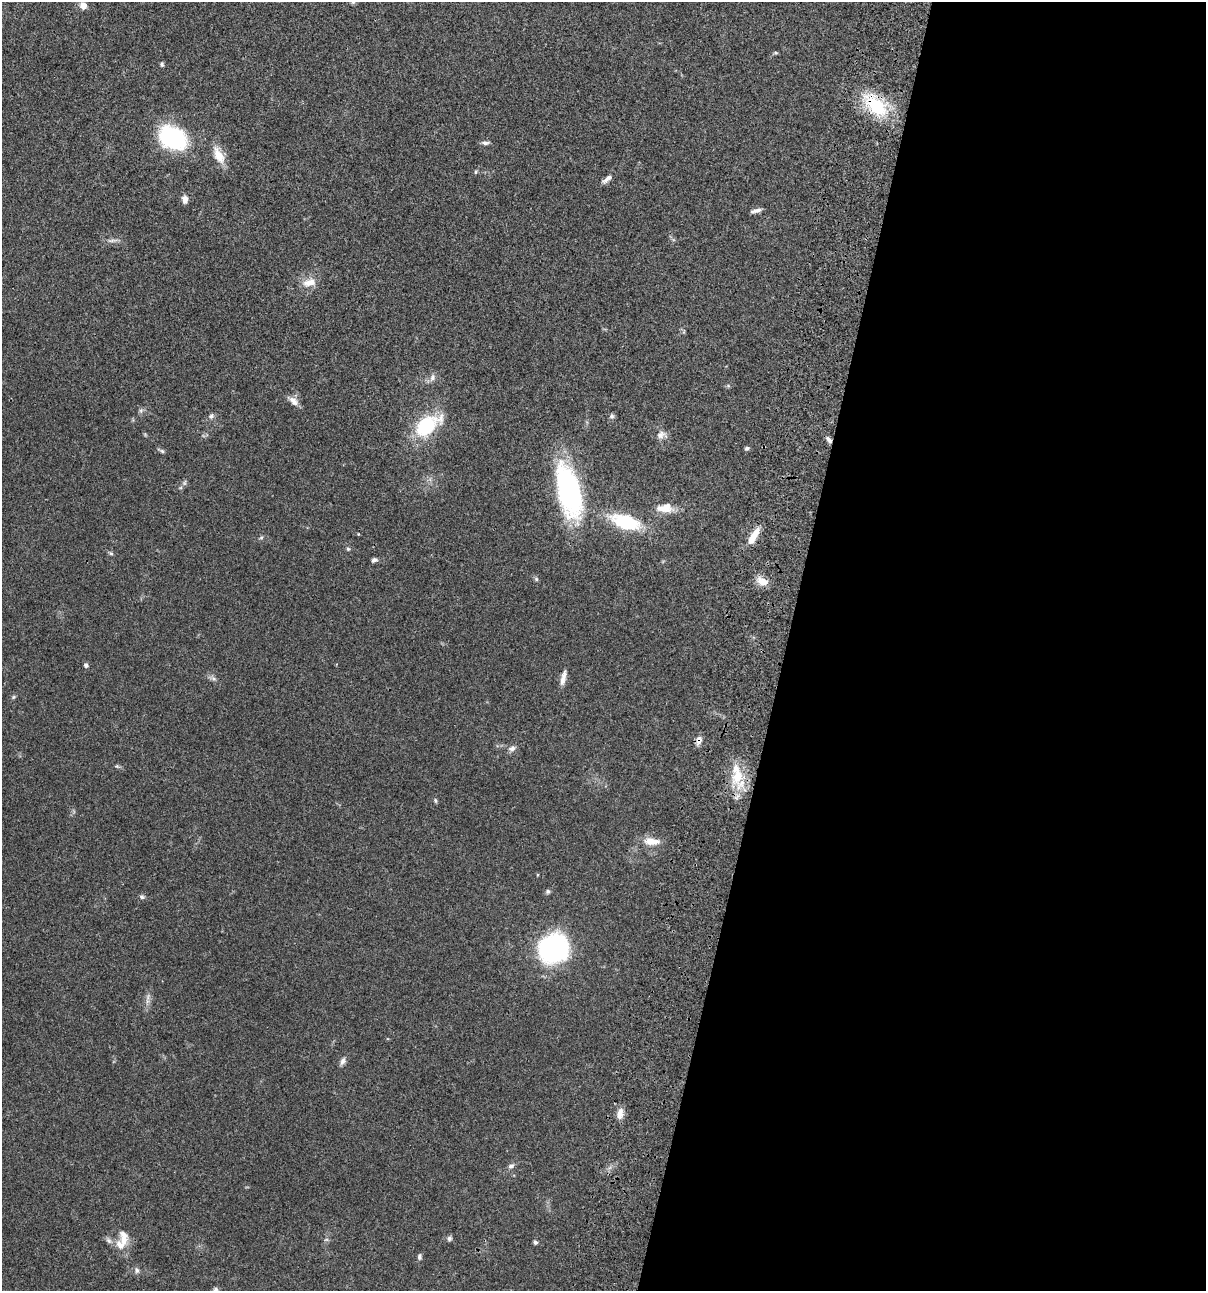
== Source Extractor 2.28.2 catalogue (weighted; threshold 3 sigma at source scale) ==
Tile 12 of 4 x 4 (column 4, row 3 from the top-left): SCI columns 3845-5048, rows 1409-2697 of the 5407 x 5392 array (HDU 1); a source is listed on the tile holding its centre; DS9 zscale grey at full resolution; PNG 1208 x 1293 px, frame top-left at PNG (2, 2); no overlay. Shown black and unused: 35% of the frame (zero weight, under 3 of 4 exposures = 9% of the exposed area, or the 3 px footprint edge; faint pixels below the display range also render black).
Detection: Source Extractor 2.28.2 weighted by HDU 2 'WHT'; one run over the whole footprint, this tile lists its part. Background 0.0474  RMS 0.0055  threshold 0.0247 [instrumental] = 3 sigma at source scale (4.5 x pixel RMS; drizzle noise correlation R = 1.50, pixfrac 1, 0.05/0.05 arcsec/px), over >= 5 px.
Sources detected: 62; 3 inside a brighter listed object's ellipse — not listed separately; the other 59 listed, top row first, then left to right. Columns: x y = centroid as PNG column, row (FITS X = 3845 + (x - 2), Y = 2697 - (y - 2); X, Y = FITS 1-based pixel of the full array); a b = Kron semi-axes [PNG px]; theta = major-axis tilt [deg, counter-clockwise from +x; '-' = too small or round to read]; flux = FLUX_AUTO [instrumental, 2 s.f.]
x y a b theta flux
353 2 7 5 44 0.83
83 5 7 6 - 4.8
775 53 6 4 18 0.61
162 64 6 5 - 0.87
875 105 33 17 -44 29
173 138 34 23 -31 45
485 143 11 5 0 1.6
219 155 24 11 -64 8
476 172 6 4 64 0.69
607 179 16 6 37 2.5
185 199 9 7 89 2.9
756 211 13 4 12 2
112 240 18 4 5 1.9
309 282 19 10 12 5.9
432 377 10 6 68 1.9
728 386 5 5 - 0.75
293 401 15 8 -40 3.4
141 411 6 5 - 1.1
211 416 8 6 39 1.5
612 416 7 6 - 1.2
426 426 16 9 36 50
661 435 12 10 44 3
829 440 10 5 -48 1.8
747 448 6 5 - 0.97
162 451 7 4 -44 0.91
184 483 6 6 - 1
569 491 57 23 -76 86
665 508 21 11 3 8
625 522 26 13 -18 35
753 536 20 7 60 7.9
261 538 6 4 19 0.71
348 549 5 5 - 0.76
111 553 6 4 -30 0.8
374 560 6 5 - 1.4
536 579 6 5 - 0.87
762 581 16 9 -22 5
86 665 4 4 - 1.5
213 679 9 4 -19 1.2
562 680 16 7 85 3.4
699 740 11 7 74 3
512 748 11 7 13 2.1
117 766 6 5 - 0.75
737 777 24 15 70 14
435 800 7 4 -82 0.75
652 841 22 9 -5 6.6
537 875 4 3 - 0.49
548 891 6 6 - 1.1
142 897 7 6 - 1.2
553 949 22 19 12 130
148 997 10 4 77 1.5
343 1061 11 6 66 1.9
620 1114 14 8 81 4
511 1166 9 6 33 1.7
123 1238 24 12 -85 7.2
449 1238 7 6 - 1.3
109 1240 10 6 -45 1.8
535 1242 5 5 - 1
419 1257 8 5 89 1.2
137 1270 8 7 - 1.6
Overlapping masked pixels (flux is a lower limit): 4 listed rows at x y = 875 105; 829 440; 699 740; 737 777
Isophote crosses this tile's border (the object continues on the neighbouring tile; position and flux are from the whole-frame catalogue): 1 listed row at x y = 353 2